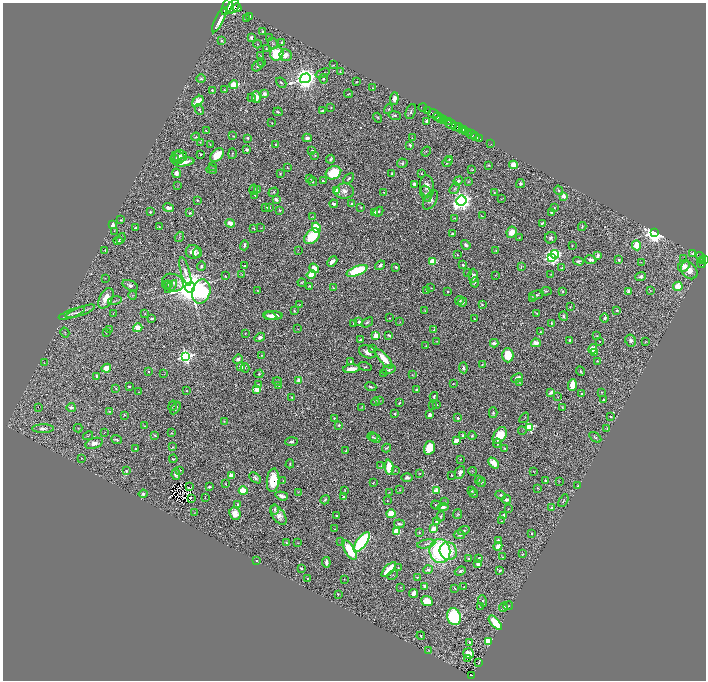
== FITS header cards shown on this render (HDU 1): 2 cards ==
NAXIS1  =                 1407
NAXIS2  =                 1356

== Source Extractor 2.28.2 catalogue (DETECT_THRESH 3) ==
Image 1407 x 1356 px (HDU 1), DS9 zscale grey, zoomed out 1/2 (1 PNG px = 2 x 2 image px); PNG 708 x 682 px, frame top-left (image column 2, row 1355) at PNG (3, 3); each listed source drawn as its Kron ellipse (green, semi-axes under 4 px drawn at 4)
Background 0.937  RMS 0.02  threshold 0.0608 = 3 sigma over >= 5 px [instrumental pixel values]
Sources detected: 652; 58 cannot appear on this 1/2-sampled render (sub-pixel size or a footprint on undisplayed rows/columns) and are neither listed nor drawn; of the other 594, the 500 brightest by FLUX_AUTO listed and drawn (94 fainter detections omitted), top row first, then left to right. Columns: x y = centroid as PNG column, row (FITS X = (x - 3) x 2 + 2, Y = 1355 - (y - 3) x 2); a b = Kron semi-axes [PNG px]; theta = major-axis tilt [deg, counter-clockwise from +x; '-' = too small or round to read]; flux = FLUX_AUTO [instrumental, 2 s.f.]
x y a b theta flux
227 6 9 4 66 4000
233 7 7 5 53 2900
237 8 4 3 - 1400
249 16 4 3 - 5
246 19 3 2 - 3.3
219 20 13 3 64 69
263 32 2 2 - 12
251 37 4 3 - 13
270 38 3 3 - 4.5
221 41 3 2 - 6.9
282 42 3 2 - 3.5
273 43 6 4 -62 7.5
257 44 4 3 - 3.6
266 48 3 2 - 2.8
277 54 7 6 - 150
286 55 6 6 - 32
261 56 4 2 - 2.3
262 63 3 2 - 2.7
333 65 3 3 - 2.2
258 66 6 4 46 13
340 71 4 3 - 3.4
323 73 7 3 21 4.4
305 78 5 4 - 4000
201 79 4 4 - 5.3
324 79 4 4 - 6.8
356 82 2 2 - 3
281 83 6 3 -42 5.7
233 85 4 3 - 130
372 88 2 2 - 3
212 90 2 2 - 4.7
224 90 2 1 - 1.9
264 94 4 3 - 13
349 94 4 2 - 3.2
256 97 6 3 -85 34
252 98 4 3 - 5.2
394 99 6 4 86 20
198 101 6 4 43 53
331 107 3 2 - 3.2
423 108 4 1 - 53
199 109 5 3 - 9.7
389 109 5 2 - 2.7
322 111 4 2 - 5.8
411 111 8 4 69 9.3
428 111 3 2 - 710
278 112 4 3 - 4.2
433 114 5 2 - 1100
395 115 6 3 -12 6.7
438 117 5 2 - 280
377 118 5 3 - 4.6
440 119 4 2 - 160
444 119 4 2 - 640
427 121 3 2 - 12
448 121 3 2 - 250
272 123 2 2 - 2
451 124 6 3 -6 680
456 126 3 2 - 810
459 128 4 2 - 680
463 130 3 2 - 450
206 131 4 1 - 2.6
466 131 2 2 - 640
468 132 2 2 - 600
472 135 5 3 - 150
233 136 3 2 - 2.5
476 136 2 1 - 140
196 137 4 2 - 4.6
248 138 3 2 - 5.8
307 138 4 3 - 16
412 138 3 2 - 2.3
480 138 2 1 - 38
200 142 3 2 - 1.8
276 144 3 2 - 6.1
490 144 2 1 - 17
210 145 2 1 - 2.9
410 145 2 2 - 12
247 150 2 2 - 39
312 151 2 2 - 8.3
426 151 5 2 - 2.1
201 154 2 2 - 5.5
232 154 5 2 - 3.3
217 155 8 5 43 83
315 155 3 3 - 4
180 156 6 6 - 15
178 157 7 6 - 13
175 159 4 3 - 3.6
331 159 4 2 - 6.5
449 159 3 2 - 2.6
184 162 10 4 9 42
448 162 5 3 - 8.2
402 163 5 4 - 7.2
489 165 3 2 - 4
513 165 4 4 - 48
213 166 3 2 - 2.6
287 167 3 2 - 2.2
212 170 5 4 - 5.8
472 170 4 2 - 2.7
176 173 5 4 - 20
333 173 8 6 27 160
421 173 2 2 - 2.7
280 174 2 2 - 2
392 174 2 2 - 4.1
310 178 3 2 - 2.5
349 179 6 3 44 7.6
323 181 3 2 - 4.6
458 181 5 4 - 14
312 182 5 3 - 5.7
468 182 3 2 - 2.2
415 184 3 3 - 22
520 184 4 4 - 6.8
178 186 3 2 - 1.8
427 186 11 7 -80 29
455 188 6 4 57 8.2
254 190 5 4 - 7.8
257 190 3 2 - 4.2
337 190 4 3 - 29
559 190 5 3 - 4.4
344 191 10 7 2 24
273 192 5 3 - 4.1
384 192 2 2 - 2.7
494 193 3 2 - 4.1
426 194 8 5 -71 10
255 195 3 2 - 3.8
563 196 3 2 - 63
276 199 3 2 - 16
502 199 3 2 - 2.2
197 200 4 3 - 3.6
430 200 11 6 59 20
461 201 5 5 - 2500
334 204 4 3 - 11
352 204 3 2 - 6.5
266 207 4 2 - 6.5
361 207 3 3 - 3.8
554 207 2 2 - 2.4
168 208 6 3 -12 20
269 208 3 3 - 5.9
279 210 3 3 - 3.7
150 212 2 2 - 11
374 212 2 2 - 44
378 212 5 3 - 7.8
551 212 4 3 - 5.4
190 213 2 2 - 6.9
313 216 3 3 - 2.4
482 216 3 2 - 3
455 218 3 3 - 2.4
121 220 3 2 - 3.5
230 223 5 3 - 44
542 223 3 2 - 6.4
112 225 3 3 - 55
582 226 4 3 - 4.2
159 227 3 2 - 2.4
136 228 3 2 - 11
254 228 4 2 - 2.8
261 228 4 2 - 2.8
316 228 5 4 - 120
114 231 3 2 - 2.9
512 232 6 5 - 40
654 232 4 3 - 3000
452 234 3 2 - 6.4
312 236 9 6 42 160
179 237 5 2 - 4.4
519 237 4 2 - 2
551 238 6 5 - 10
121 239 6 3 70 5.4
118 241 4 3 - 7.5
244 245 5 2 - 9.3
466 245 5 3 - 13
637 245 5 4 - 100
572 246 2 2 - 1.8
105 250 2 2 - 3.5
298 250 2 1 - 41
496 250 2 2 - 3.7
193 252 7 7 - 30
197 253 5 3 - 5
555 254 4 4 - 250
693 254 4 3 - 5.6
457 255 3 2 - 2.4
598 256 3 3 - 13
551 257 4 3 - 1100
701 257 5 4 - 250
684 259 2 1 - 17
705 259 3 3 - 430
591 260 6 3 -10 10
619 260 3 3 - 9.1
702 260 2 2 - 210
332 261 6 3 45 24
432 261 3 2 - 110
578 261 5 4 - 8.2
641 262 2 1 - 2.2
701 263 5 3 - 240
380 265 5 3 - 9.3
463 265 2 2 - 11
201 266 5 4 - 8
245 266 3 2 - 4.3
684 266 6 5 - 23
396 267 2 2 - 8.8
521 267 4 2 - 3.5
314 268 5 4 - 43
562 268 3 3 - 3.8
689 270 10 7 -53 57
357 271 11 4 22 250
185 272 15 4 -74 25
467 273 2 2 - 2.7
242 274 3 1 - 1.8
551 274 2 2 - 3.4
311 275 5 3 - 75
495 275 4 2 - 2.7
225 276 2 2 - 2.9
473 276 7 5 -89 16
641 276 5 4 - 13
105 278 2 1 - 1.8
302 282 4 3 - 3.4
475 282 5 2 - 3.8
173 283 11 8 -22 25
168 284 4 3 - 3.8
130 285 8 5 -25 14
166 285 4 3 - 4.6
309 286 4 3 - 4.5
678 286 5 4 - 79
171 287 8 4 48 9.7
190 287 5 5 - 12000
333 287 3 2 - 2.6
431 288 2 2 - 2
651 290 3 2 - 2.2
201 291 12 9 74 470
257 291 4 2 - 2.2
427 291 4 3 - 5.2
448 291 3 3 - 3.6
546 291 6 3 5 5.2
563 291 4 3 - 4.1
629 292 2 2 - 57
133 295 4 2 - 2.7
536 295 7 3 13 9.6
106 298 11 6 62 62
532 298 4 4 - 12
115 301 7 3 14 6.5
459 301 4 3 - 6.3
462 302 4 4 - 12
482 304 2 2 - 6.2
299 305 3 2 - 2.8
570 307 4 2 - 2.8
425 310 3 2 - 2.3
617 310 3 3 - 5.3
80 311 15 3 20 15
294 311 3 2 - 4.2
72 313 14 3 20 13
113 314 3 2 - 1.9
145 314 3 3 - 2.9
537 314 3 2 - 4
270 316 6 3 -8 32
273 316 9 4 0 48
563 316 5 3 - 8.4
152 318 4 2 - 4.5
389 318 2 1 - 2.3
605 318 4 3 - 9
475 319 3 1 - 3
359 322 3 3 - 21
367 322 6 3 38 7
400 322 4 2 - 2.5
551 323 2 2 - 4.2
354 324 3 3 - 4.8
138 328 5 4 - 45
109 329 2 2 - 2.2
298 329 2 1 - 2.4
434 330 3 2 - 3.8
106 332 3 2 - 3
540 332 2 2 - 3.6
65 333 5 2 - 2.5
245 334 2 1 - 1.9
389 335 4 2 - 9.2
376 336 3 3 - 170
597 336 4 2 - 3.1
260 337 5 4 - 11
360 340 4 2 - 6.5
570 340 2 2 - 16
631 340 6 5 - 12
437 341 3 2 - 1.8
600 341 2 2 - 4.1
645 342 4 2 - 2.2
494 343 4 3 - 14
536 343 5 4 - 24
426 346 3 3 - 2.6
372 349 3 3 - 5.5
593 349 5 4 - 68
368 352 9 6 -23 25
594 353 2 2 - 16
261 355 2 1 - 1.8
508 355 7 5 -90 100
186 357 4 4 - 1100
238 359 5 3 - 16
384 359 12 4 -49 71
351 361 3 3 - 4.9
597 361 2 2 - 3.7
44 363 4 2 - 2.7
482 364 3 3 - 2.8
241 367 4 3 - 47
365 367 7 3 -15 5.3
106 368 5 4 - 51
245 368 4 3 - 3.5
463 368 5 3 - 11
352 369 8 3 6 42
388 370 7 4 19 7
581 371 5 2 - 9
148 372 2 2 - 3.2
384 373 2 1 - 2.4
164 374 2 2 - 1.8
259 374 4 3 - 4.5
412 375 3 2 - 1.8
97 376 2 2 - 25
517 378 6 3 24 18
277 381 4 3 - 3.1
299 381 2 2 - 79
519 382 3 2 - 2.4
454 384 2 2 - 2.7
258 385 4 2 - 4.2
572 385 6 3 85 94
129 386 3 2 - 6
279 386 3 3 - 2.6
371 387 6 3 -19 7.5
116 389 2 2 - 4.1
257 390 3 3 - 110
416 390 3 2 - 5.8
186 391 2 2 - 3.9
138 392 2 2 - 1.8
551 392 4 3 - 22
601 392 3 2 - 2.6
581 393 2 1 - 2.6
292 397 3 2 - 4.7
434 397 4 2 - 5.8
558 397 3 3 - 2.4
604 399 2 2 - 3.5
379 400 4 3 - 2.7
375 402 4 3 - 4.7
399 403 3 2 - 5.2
437 404 2 1 - 1.8
173 405 5 3 - 3.7
433 406 3 2 - 2
38 407 2 1 - 6.2
361 407 4 2 - 2.5
562 407 3 2 - 2.9
71 408 4 3 - 11
175 408 7 4 58 9.5
109 411 3 3 - 3.9
493 413 5 3 - 7.7
395 414 2 2 - 15
124 415 4 3 - 3
430 415 3 3 - 19
611 417 2 2 - 3.8
334 418 3 2 - 3.4
458 418 2 2 - 21
524 418 6 2 52 2.7
224 421 3 3 - 2.9
339 425 4 4 - 5.7
145 426 3 1 - 2.8
529 427 3 3 - 350
78 428 4 2 - 2.5
43 429 11 4 1 15
607 429 2 2 - 3.5
522 431 4 3 - 2.7
104 433 3 2 - 1.8
171 433 3 2 - 1.9
155 435 3 2 - 4.4
88 436 5 3 - 3.7
463 436 3 3 - 13
472 436 4 3 - 5.4
500 436 9 6 57 110
373 437 5 3 - 4.1
595 437 7 3 -33 7
375 438 5 3 - 6.6
116 440 5 3 - 7
456 441 4 3 - 43
291 442 6 4 3 8.5
94 443 9 5 19 21
497 443 5 2 - 6
173 447 3 2 - 3.8
387 448 4 3 - 4.6
429 448 7 5 74 95
505 448 2 2 - 2.9
136 449 2 2 - 3.7
346 451 3 2 - 3.8
82 458 3 2 - 2
173 459 4 3 - 4.4
460 459 2 2 - 1.8
493 463 6 4 -48 52
290 464 4 2 - 3.8
381 466 3 3 - 2.7
389 467 8 4 -84 110
180 470 3 2 - 2.4
395 470 3 2 - 1.7
126 471 3 3 - 7.1
472 471 4 2 - 3.1
534 471 3 3 - 2.8
460 472 7 4 67 15
420 473 2 2 - 2.3
176 474 5 3 - 14
231 475 3 3 - 24
452 475 2 2 - 4.5
255 478 7 4 -39 11
407 478 6 4 -1 15
478 479 4 3 - 3.3
273 480 12 6 84 100
283 481 4 2 - 2.3
546 481 3 2 - 5.4
559 481 3 2 - 1.8
481 482 5 4 - 4.3
373 483 3 2 - 2.1
225 484 2 2 - 1.8
578 486 2 2 - 4.1
190 487 2 1 - 4.3
209 487 3 2 - 6.1
538 488 2 1 - 2.1
345 490 3 2 - 2.6
400 490 3 2 - 2.2
243 491 4 4 - 83
437 491 3 3 - 130
471 491 2 2 - 4
298 492 3 2 - 2.8
389 492 2 2 - 1.9
474 493 4 2 - 2.2
143 494 4 3 - 10
501 495 5 3 - 6.4
282 496 6 2 -18 26
205 497 3 2 - 2.1
343 497 2 2 - 5.4
191 499 3 1 - 4.5
325 500 5 3 - 5.6
506 500 5 3 - 11
387 501 2 2 - 2.5
563 501 7 3 62 4.4
445 502 3 3 - 1.9
238 505 3 2 - 10
436 505 5 3 - 5.2
443 507 5 3 - 11
552 508 3 2 - 11
275 509 5 4 - 7.9
508 509 3 2 - 1.9
194 513 3 2 - 2.1
235 513 6 5 - 48
391 514 5 4 - 67
458 514 5 4 - 5
278 515 11 6 -56 31
336 515 2 2 - 3.6
504 515 2 2 - 20
441 516 5 3 - 4.8
436 521 2 2 - 5.5
501 521 2 1 - 1.7
399 524 5 3 - 7.9
334 529 3 2 - 1.9
433 529 3 2 - 90
397 531 4 4 - 110
464 531 6 4 18 6.9
419 532 2 2 - 3.2
532 534 2 2 - 3.2
459 535 5 4 - 7.4
498 540 2 2 - 8.5
341 541 4 3 - 2.9
362 542 12 5 53 610
286 543 2 2 - 6.9
297 543 3 2 - 1.9
426 544 9 4 12 13
498 546 4 3 - 18
350 550 11 5 -58 140
440 551 12 10 -81 540
448 551 9 8 - 95
523 554 2 2 - 2.8
502 557 4 2 - 2.6
479 558 3 2 - 6.7
469 559 3 2 - 6.3
257 561 3 2 - 3.8
326 562 5 2 - 18
478 564 4 3 - 32
301 568 2 2 - 9.6
398 568 2 1 - 2.2
389 570 9 3 46 150
428 570 5 4 - 11
500 570 4 3 - 6.2
460 571 6 3 21 7.7
392 575 6 3 24 3.9
418 577 4 2 - 2.1
307 578 2 2 - 2.3
344 579 2 2 - 2.8
425 586 3 3 - 14
400 587 3 2 - 2
464 587 3 1 - 2
455 589 2 1 - 1.9
413 593 5 3 - 39
338 594 2 2 - 3.9
427 601 6 5 - 62
483 601 5 3 - 6.9
508 606 5 3 - 4
480 607 3 2 - 2.2
503 607 4 3 - 13
454 617 9 6 -71 410
495 623 8 4 -49 100
421 636 4 4 - 5.5
469 642 3 3 - 8.5
488 642 4 4 - 97
429 650 3 3 - 2.4
469 653 5 5 - 31
467 658 2 1 - 9.6
479 662 2 1 - 2.6
471 675 2 2 - 35
At the frame edge (FLAGS 8, measured only in part): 2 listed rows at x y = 227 6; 705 259
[94 fainter detections neither listed nor drawn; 58 sub-pixel or undisplayed-footprint detections neither listed nor drawn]